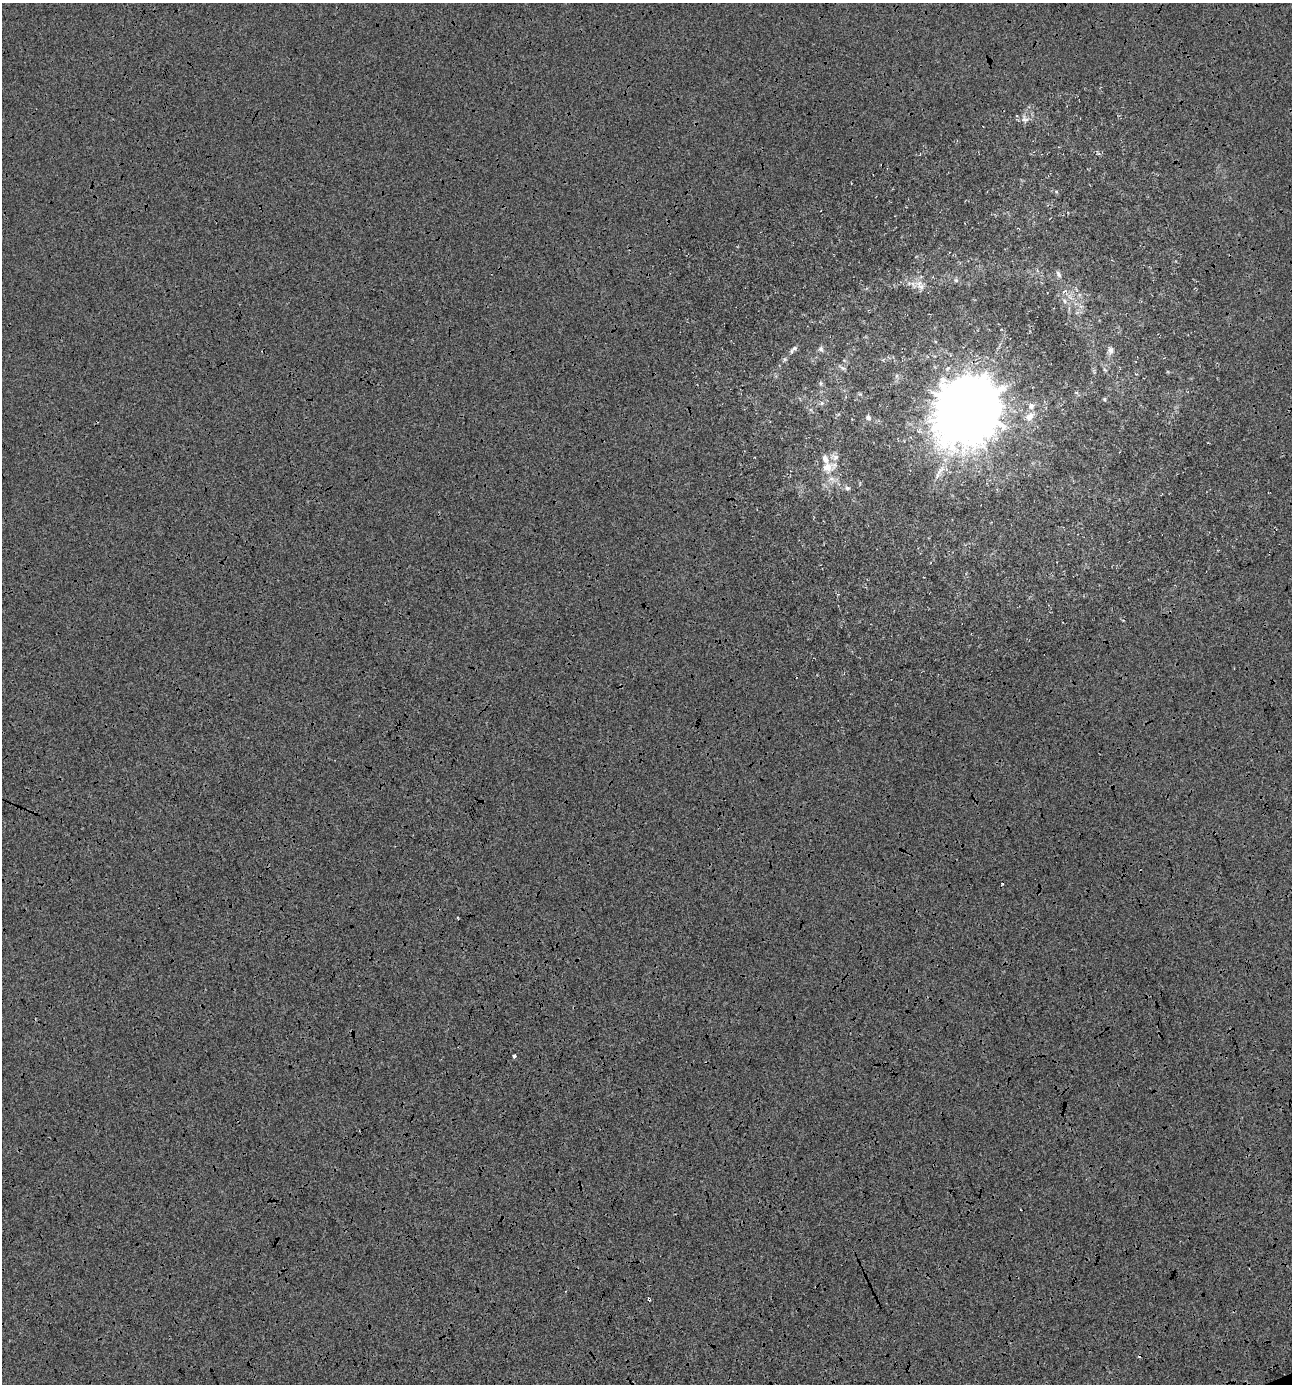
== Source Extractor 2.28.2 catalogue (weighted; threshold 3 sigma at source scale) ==
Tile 6 of 4 x 4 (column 2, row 2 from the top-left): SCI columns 1368-2657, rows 2766-4147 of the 5374 x 5530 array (HDU 1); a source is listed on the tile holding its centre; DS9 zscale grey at full resolution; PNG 1294 x 1386 px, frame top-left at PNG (2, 3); no overlay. Shown black and unused: <1% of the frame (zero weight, under 3 of 4 exposures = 2% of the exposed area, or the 3 px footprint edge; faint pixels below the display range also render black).
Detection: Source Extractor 2.28.2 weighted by HDU 2 'WHT'; one run over the whole footprint, this tile lists its part. Background -2.35e-04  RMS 0.0065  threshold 0.0291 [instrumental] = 3 sigma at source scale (4.5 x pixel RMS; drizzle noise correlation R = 1.50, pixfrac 1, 0.0396/0.0396 arcsec/px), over >= 5 px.
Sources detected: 21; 1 cosmic-ray / hot-pixel residue — not listed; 1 inside a brighter listed object's ellipse — not listed separately; the other 19 listed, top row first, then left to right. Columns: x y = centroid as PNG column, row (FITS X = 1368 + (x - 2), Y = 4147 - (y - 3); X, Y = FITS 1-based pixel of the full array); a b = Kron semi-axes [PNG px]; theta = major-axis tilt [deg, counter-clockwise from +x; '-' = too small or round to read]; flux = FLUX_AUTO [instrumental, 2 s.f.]
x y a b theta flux
1025 120 10 8 -13 2.9
1058 274 8 4 -64 1.5
921 287 11 6 -41 3
1064 291 7 4 25 1.4
1065 301 6 4 -70 1.1
794 348 9 5 42 1.7
821 349 7 7 - 1.5
1111 350 9 7 -67 2.3
1105 399 5 3 - 0.73
822 403 6 4 45 1.1
1031 406 9 7 79 2.7
968 409 22 21 - 4700
1029 416 13 9 39 4.4
868 418 6 5 - 1.8
835 457 9 7 35 2.7
827 467 12 11 - 7.4
847 488 7 6 - 1.4
514 1056 3 3 - 6.9
649 1299 4 3 - 1.2
Overlapping masked pixels (flux is a lower limit): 1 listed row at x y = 649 1299